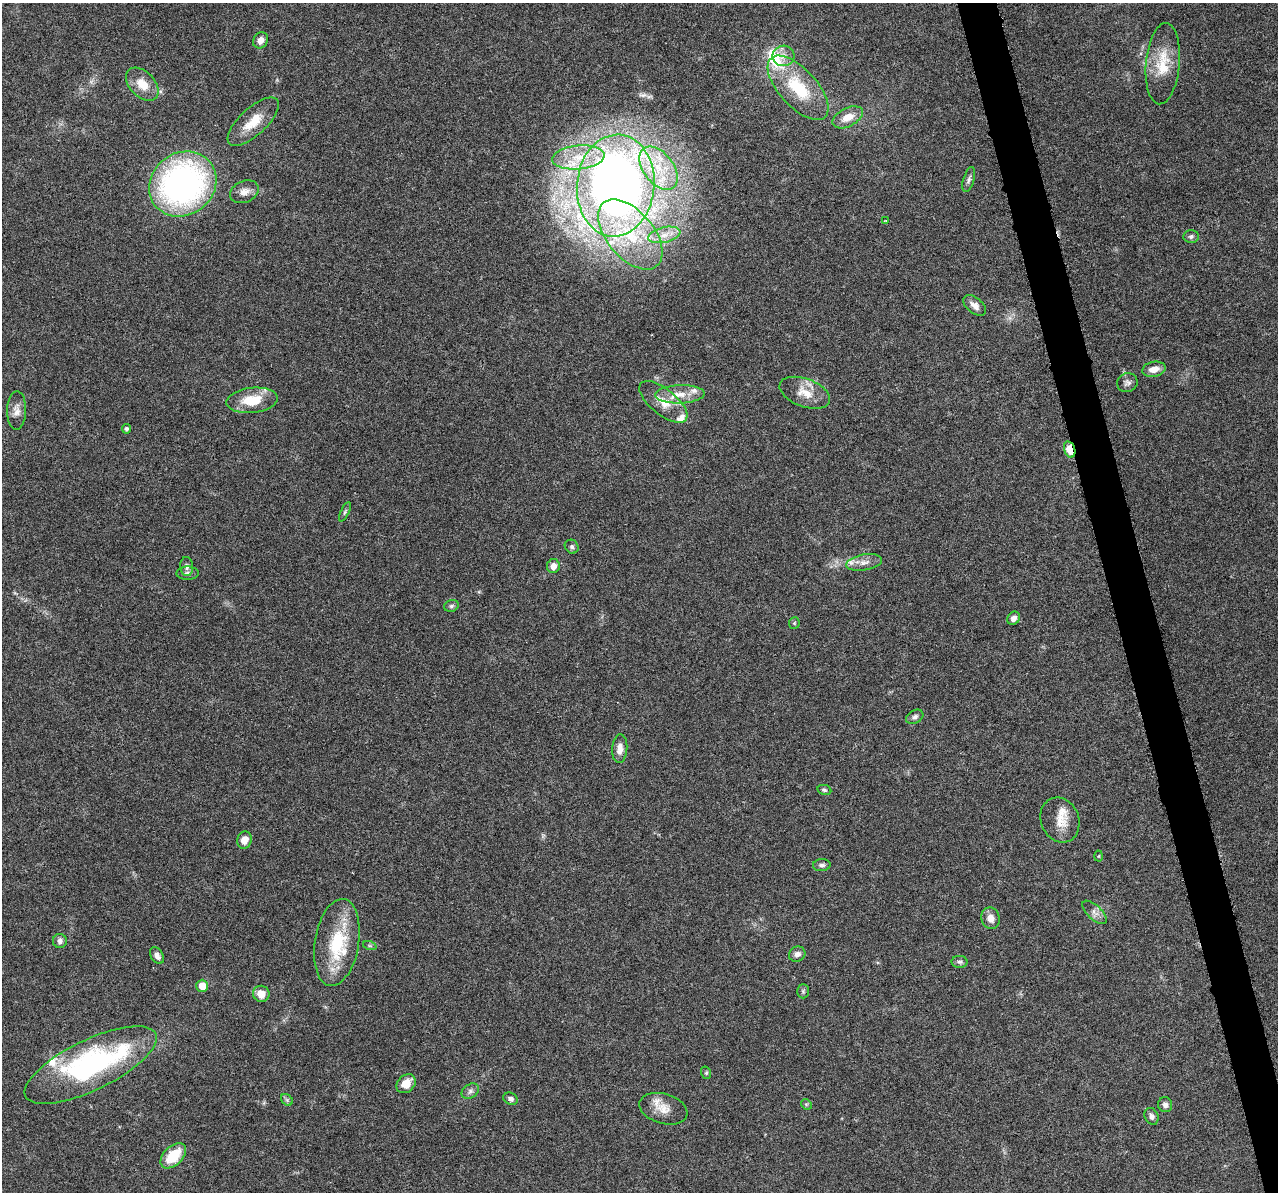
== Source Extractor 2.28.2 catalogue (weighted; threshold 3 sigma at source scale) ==
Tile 6 of 4 x 4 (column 2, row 2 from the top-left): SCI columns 1278-2553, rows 2428-3617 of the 5108 x 4904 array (HDU 1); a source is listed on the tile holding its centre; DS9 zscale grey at full resolution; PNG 1280 x 1194 px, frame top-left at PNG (2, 3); each listed source drawn as its Kron ellipse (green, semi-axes under 4 px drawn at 4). Shown black and unused: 3% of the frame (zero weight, under 3 of 6 exposures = <1% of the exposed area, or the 3 px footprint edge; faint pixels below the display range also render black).
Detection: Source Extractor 2.28.2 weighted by HDU 2 'WHT'; one run over the whole footprint, this tile lists its part. Background 0.0444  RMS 0.0026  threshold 0.0106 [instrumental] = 3 sigma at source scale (4.09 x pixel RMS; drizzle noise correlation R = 1.36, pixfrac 0.8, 0.0396/0.0396 arcsec/px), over >= 5 px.
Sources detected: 72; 7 inside a brighter listed object's ellipse — not listed separately; the other 65 listed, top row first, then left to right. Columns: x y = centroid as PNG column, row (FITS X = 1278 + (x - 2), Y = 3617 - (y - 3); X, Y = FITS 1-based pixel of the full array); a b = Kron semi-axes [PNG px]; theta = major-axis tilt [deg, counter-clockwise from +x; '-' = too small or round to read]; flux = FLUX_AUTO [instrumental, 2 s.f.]
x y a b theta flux
260 40 8 7 - 1.7
783 56 11 10 - 1.8
1163 64 41 17 85 7.9
142 84 19 12 -45 4.1
798 88 40 19 -48 13
848 117 16 9 27 3.1
253 122 32 13 43 5.4
578 157 26 12 5 6.8
658 168 25 15 -53 9.1
969 180 13 5 73 0.83
183 184 35 31 37 77
616 185 51 38 84 230
244 192 15 10 25 1.9
885 221 4 2 - 0.21
630 234 41 23 -50 19
664 235 16 7 13 2.6
1191 236 7 6 - 0.64
975 305 13 7 -39 1.6
1154 369 12 7 12 2.4
1127 383 10 9 - 1
805 393 26 14 -20 4.3
680 394 25 9 2 4
252 400 26 12 6 7
663 402 29 13 -39 4.8
17 410 19 9 89 2
126 429 5 4 - 0.56
1070 449 8 5 -73 6.3
345 512 10 4 65 0.45
572 547 7 6 - 0.56
864 562 18 8 10 1.8
187 566 9 6 -85 0.8
553 566 7 6 - 1.8
188 573 11 6 0 0.86
451 606 7 5 15 0.54
1014 618 7 6 - 1.3
794 623 6 5 - 0.32
915 717 9 6 29 0.74
620 749 14 7 86 2
824 790 7 5 -12 0.45
1060 820 23 19 -68 4.2
244 840 8 7 - 2
1099 856 5 3 - 0.23
822 865 9 6 3 0.69
1095 912 15 7 -43 1.4
991 918 11 9 -71 1.8
60 941 7 7 - 0.89
337 942 44 22 81 15
370 946 7 4 -18 0.42
797 954 8 7 - 1
157 956 9 6 -61 1.1
960 962 8 6 0 0.58
202 986 6 5 - 3.4
803 991 7 6 - 0.48
261 994 8 8 - 2.4
91 1065 72 25 26 53
706 1073 6 5 - 0.36
406 1084 11 8 45 3.1
470 1091 9 6 35 0.88
511 1099 7 6 - 0.71
287 1100 7 5 -45 0.5
806 1104 6 4 -44 0.36
1165 1105 7 7 - 0.89
663 1109 24 15 -16 3.8
1152 1116 9 6 -65 0.95
173 1156 15 9 43 7.6
Overlapping masked pixels (flux is a lower limit): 1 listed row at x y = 1070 449